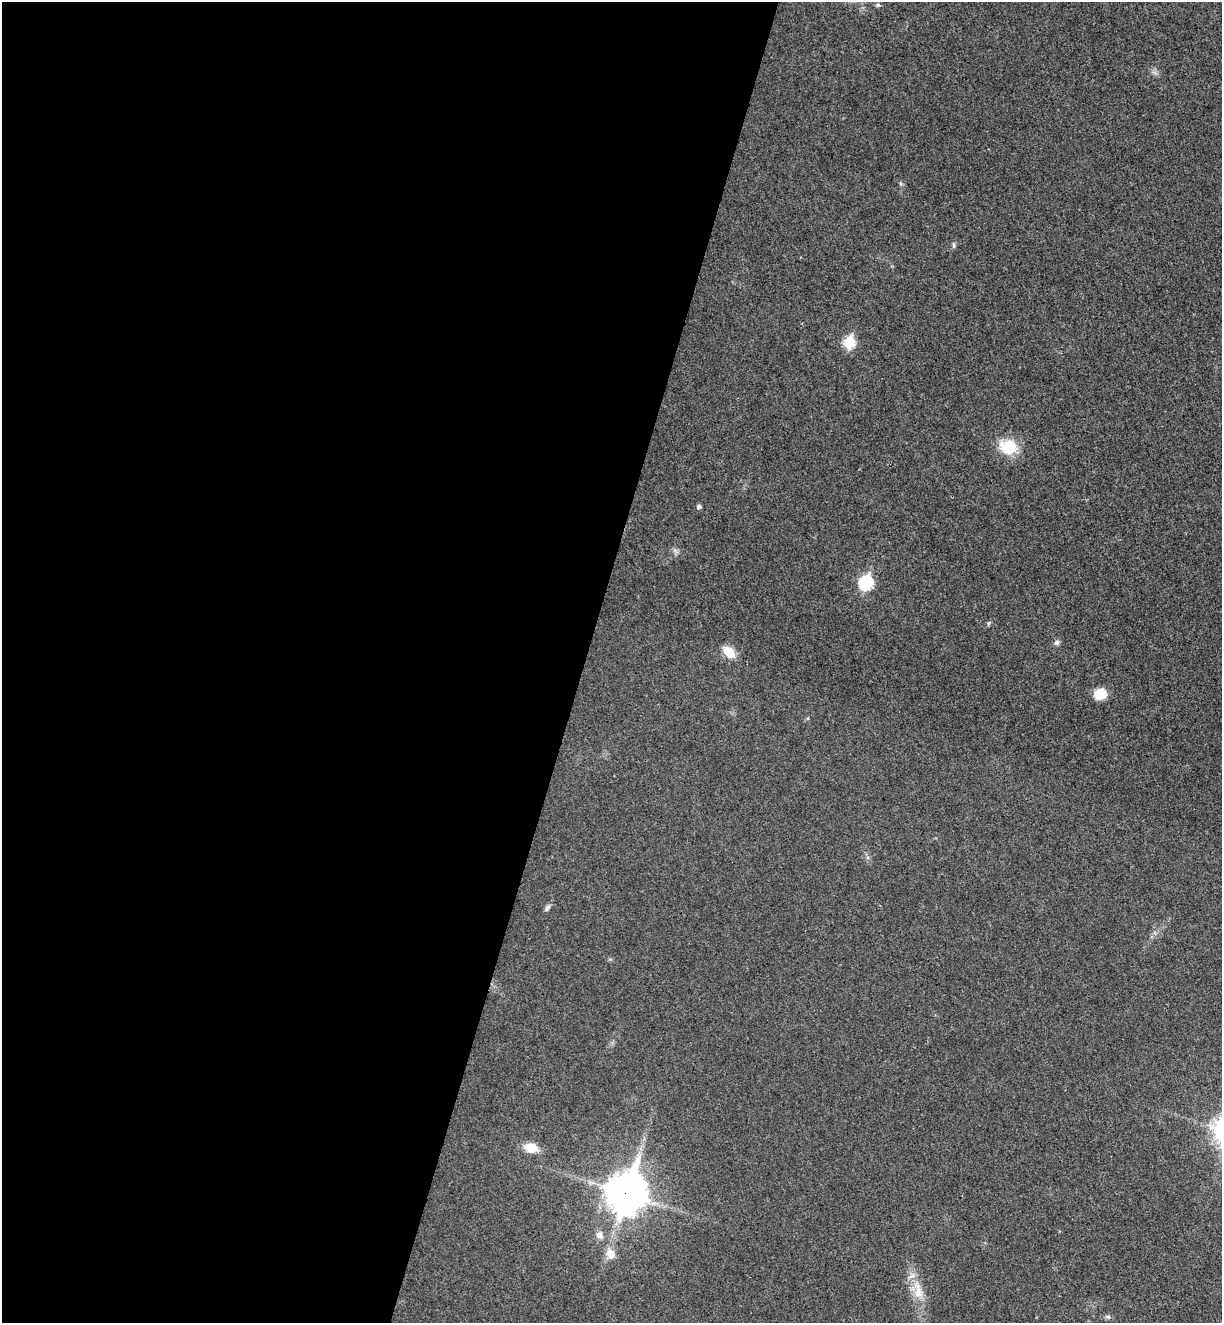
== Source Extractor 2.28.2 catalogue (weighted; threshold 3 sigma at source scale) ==
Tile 5 of 4 x 4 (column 1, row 2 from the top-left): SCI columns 186-1405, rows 2668-3988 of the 5380 x 5331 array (HDU 1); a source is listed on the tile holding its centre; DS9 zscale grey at full resolution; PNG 1224 x 1325 px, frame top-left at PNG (2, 2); no overlay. Shown black and unused: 48% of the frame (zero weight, under 3 of 4 exposures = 6% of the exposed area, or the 3 px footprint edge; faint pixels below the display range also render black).
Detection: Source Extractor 2.28.2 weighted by HDU 2 'WHT'; one run over the whole footprint, this tile lists its part. Background 0.0355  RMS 0.0053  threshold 0.0239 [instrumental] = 3 sigma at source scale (4.5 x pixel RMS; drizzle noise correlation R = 1.50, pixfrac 1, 0.05/0.05 arcsec/px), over >= 5 px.
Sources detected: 18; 1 inside a brighter listed object's ellipse — not listed separately; the other 17 listed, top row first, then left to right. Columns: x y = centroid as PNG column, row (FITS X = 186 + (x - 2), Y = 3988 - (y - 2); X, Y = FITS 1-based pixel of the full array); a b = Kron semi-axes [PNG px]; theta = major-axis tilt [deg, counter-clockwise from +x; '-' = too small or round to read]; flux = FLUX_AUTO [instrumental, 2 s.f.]
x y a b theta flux
878 5 5 5 - 0.93
953 245 8 4 -82 0.94
849 342 7 6 - 32
1008 447 24 19 -15 15
699 506 5 4 - 1.6
866 583 8 7 - 62
988 623 6 5 - 0.82
1057 642 7 7 - 1.5
729 652 15 10 -46 8.4
1100 694 14 12 14 8
547 908 9 6 51 1.5
531 1148 13 9 -13 10
626 1193 17 13 72 990
599 1235 9 9 - 3
611 1254 11 9 -64 5.8
918 1292 25 10 -83 9.4
1108 1317 8 5 -6 1.2
Overlapping masked pixels (flux is a lower limit): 1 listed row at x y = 626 1193